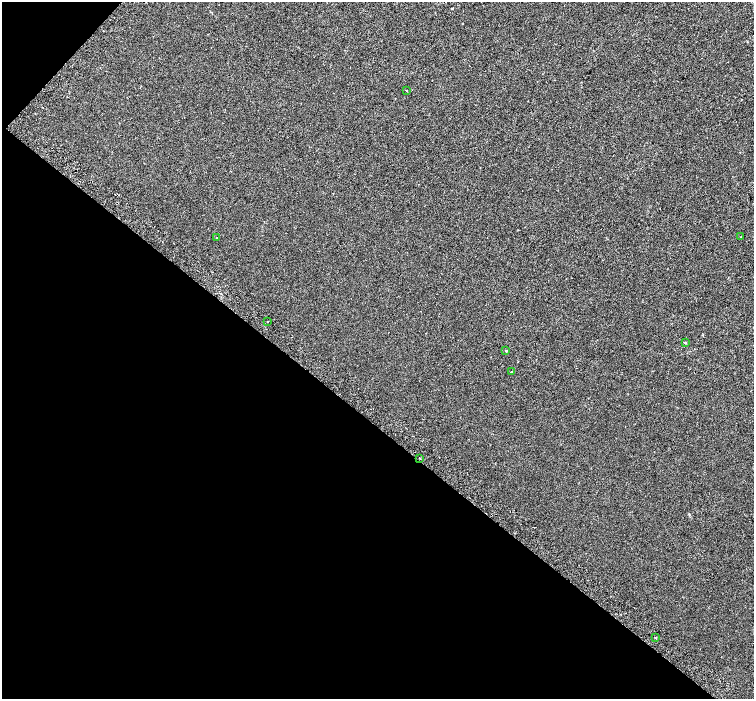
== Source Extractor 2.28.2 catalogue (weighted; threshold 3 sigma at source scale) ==
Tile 9 of 4 x 4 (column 1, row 3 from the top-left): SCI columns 68-1570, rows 1717-3109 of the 6139 x 6154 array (HDU 1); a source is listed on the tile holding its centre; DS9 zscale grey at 2 x 2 block average (1 PNG px = mean of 2 x 2 image px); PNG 756 x 701 px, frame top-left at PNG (2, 2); each listed source drawn as its Kron ellipse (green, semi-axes under 4 px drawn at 4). Shown black and unused: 41% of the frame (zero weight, under 2 of 3 exposures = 4% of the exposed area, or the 3 px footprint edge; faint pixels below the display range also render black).
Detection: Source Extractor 2.28.2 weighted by HDU 2 'WHT'; one run over the whole footprint, this tile lists its part. Background 0.00116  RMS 0.0055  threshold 0.0246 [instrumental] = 3 sigma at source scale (4.5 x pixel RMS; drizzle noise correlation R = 1.50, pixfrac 1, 0.0396/0.0396 arcsec/px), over >= 5 px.
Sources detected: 9; all 9 listed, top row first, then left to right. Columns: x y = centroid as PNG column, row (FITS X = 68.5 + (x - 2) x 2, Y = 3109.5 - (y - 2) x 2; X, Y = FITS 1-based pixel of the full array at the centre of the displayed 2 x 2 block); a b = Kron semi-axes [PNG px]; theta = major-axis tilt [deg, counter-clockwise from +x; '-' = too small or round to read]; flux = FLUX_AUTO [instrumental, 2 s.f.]
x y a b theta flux
406 91 2 2 - 0.58
741 237 2 2 - 0.51
216 238 2 2 - 0.72
268 321 2 2 - 0.57
685 343 3 2 - 0.75
506 351 2 2 - 2
511 372 2 2 - 0.85
420 458 2 2 - 2.1
656 638 2 2 - 0.7
Overlapping masked pixels (flux is a lower limit): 1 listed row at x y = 420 458